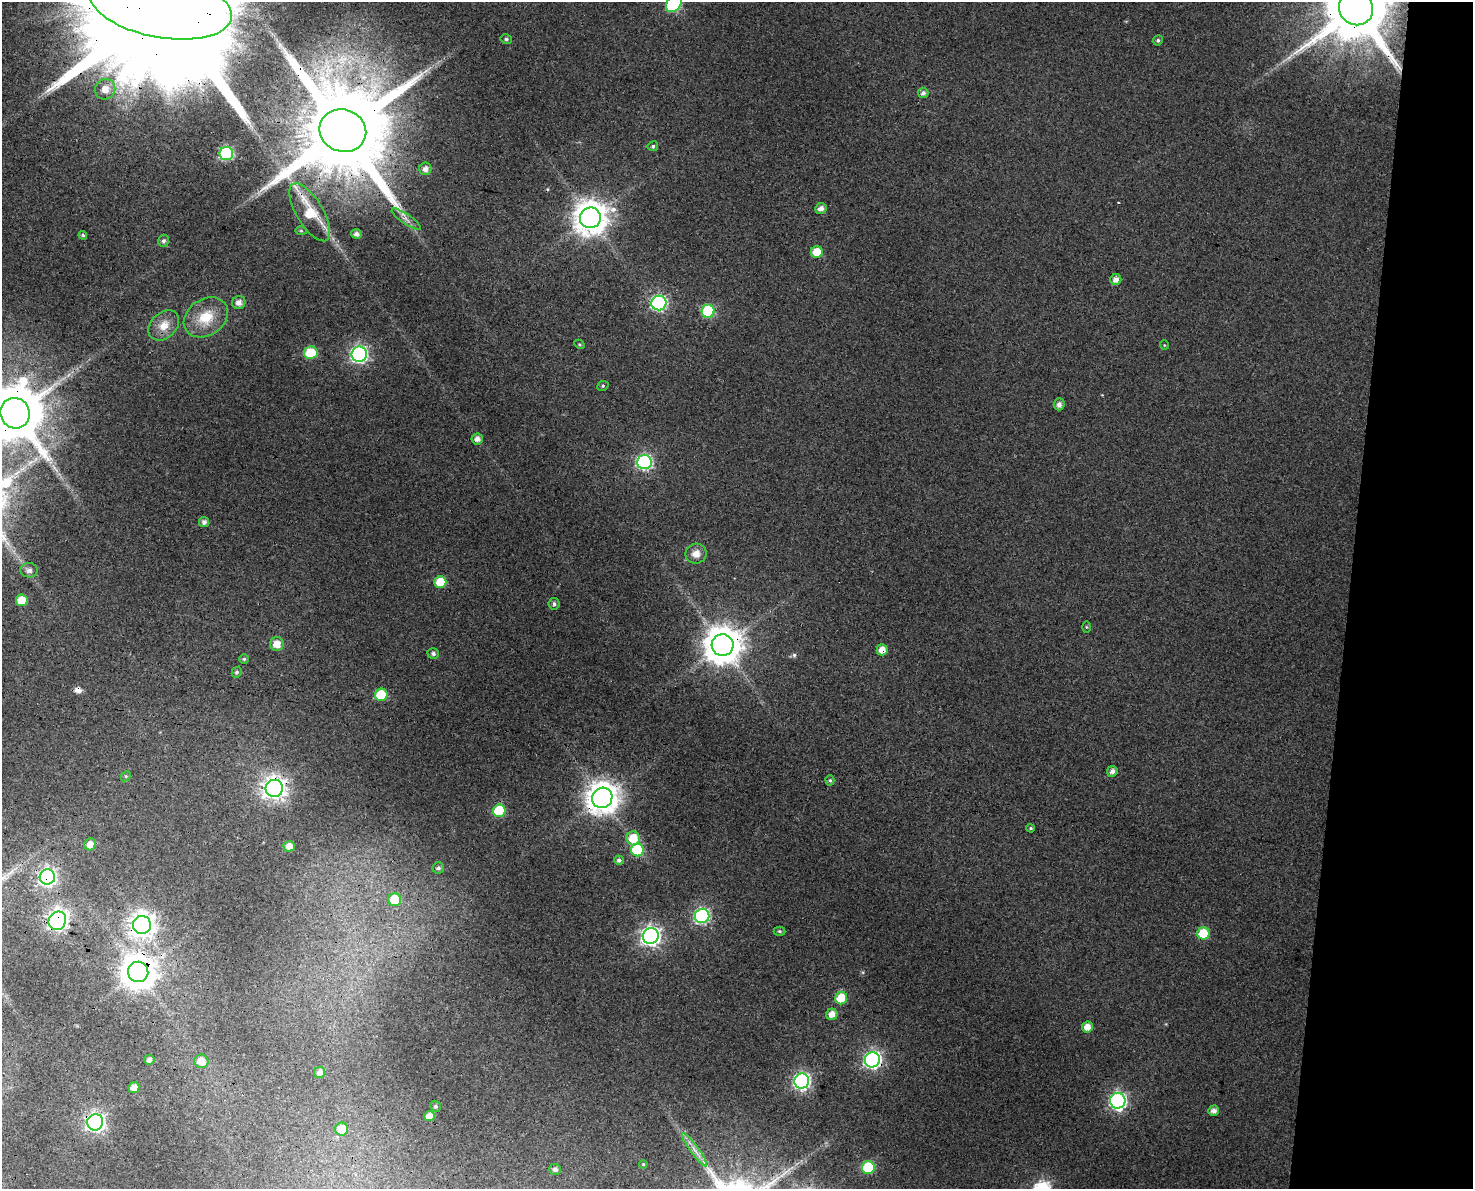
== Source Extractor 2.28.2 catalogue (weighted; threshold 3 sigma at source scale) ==
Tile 6 of 3 x 4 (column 3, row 2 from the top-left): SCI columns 3286-4756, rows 2383-3569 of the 5041 x 4776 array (HDU 1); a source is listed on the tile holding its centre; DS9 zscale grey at full resolution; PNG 1475 x 1191 px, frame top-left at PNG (2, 2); each listed source drawn as its Kron ellipse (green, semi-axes under 4 px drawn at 4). Shown black and unused: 9% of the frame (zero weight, under 3 of 4 exposures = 5% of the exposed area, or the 3 px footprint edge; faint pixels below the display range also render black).
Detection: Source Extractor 2.28.2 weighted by HDU 2 'WHT'; one run over the whole footprint, this tile lists its part. Background 0.0285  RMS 0.0044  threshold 0.0196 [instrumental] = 3 sigma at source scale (4.5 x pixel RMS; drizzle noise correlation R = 1.50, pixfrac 1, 0.0396/0.0396 arcsec/px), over >= 5 px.
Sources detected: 94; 1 too faint to see at this stretch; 1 inside a brighter object's white glare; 2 cosmic-ray / hot-pixel residue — neither listed nor drawn; the other 90 listed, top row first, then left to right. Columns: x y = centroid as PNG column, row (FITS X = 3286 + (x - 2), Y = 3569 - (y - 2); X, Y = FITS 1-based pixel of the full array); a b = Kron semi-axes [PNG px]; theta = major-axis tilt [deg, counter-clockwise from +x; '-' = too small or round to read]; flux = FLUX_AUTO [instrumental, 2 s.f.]
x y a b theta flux
674 4 9 6 49 55
161 5 72 32 -11 63000
1356 8 17 16 - 5300
506 39 6 4 -13 0.87
1158 40 5 4 - 0.78
105 89 10 10 - 5.8
923 93 5 5 - 1.4
343 131 24 21 -20 11000
653 146 5 5 - 0.99
226 153 7 6 - 61
425 169 6 6 - 2.3
821 208 6 5 - 2.5
310 212 33 13 -59 17
590 218 10 10 - 860
406 219 17 5 -34 2.2
301 231 6 4 -2 0.57
356 234 5 5 - 1.8
83 235 4 4 - 0.76
164 241 6 5 - 1.3
817 252 6 5 - 8.3
1116 280 5 5 - 2.8
239 302 7 6 - 2.7
659 303 7 7 - 96
708 311 6 6 - 37
206 317 24 18 34 13
164 325 17 12 44 6.5
579 344 5 3 - 0.5
1164 345 5 3 - 0.34
311 353 7 6 - 19
359 354 7 7 - 140
603 386 6 5 - 0.7
1059 404 6 5 - 1.9
15 413 15 14 - 3700
477 439 5 5 - 2.4
644 462 7 7 - 91
204 522 5 5 - 1.8
696 554 10 10 - 3.8
29 570 8 7 - 1.8
440 582 6 6 - 13
22 600 6 6 - 9.4
554 604 6 5 - 1.2
1086 627 5 3 - 0.47
277 644 7 7 - 4.9
723 645 11 11 - 1100
882 650 5 5 - 4.6
433 653 5 5 - 1.2
244 659 4 4 - 0.65
237 672 5 4 - 0.96
381 695 6 6 - 19
1112 771 5 5 - 2
126 776 5 4 - 0.57
830 780 5 4 - 0.77
274 788 9 8 - 320
602 798 10 10 - 710
499 811 6 6 - 24
1031 828 4 3 - 0.63
633 838 7 6 - 11
90 844 6 6 - 3.3
289 846 5 5 - 3.9
637 850 6 6 - 28
619 860 5 4 - 1.2
438 868 5 5 - 1.2
47 877 7 7 - 170
395 900 6 6 - 14
702 916 7 7 - 90
57 921 9 8 - 220
142 925 9 9 - 390
779 931 6 4 -2 0.68
1203 933 6 6 - 15
651 936 8 8 - 210
138 972 10 10 - 880
841 998 6 6 - 13
832 1014 6 5 - 3.8
1087 1027 5 5 - 4.2
149 1060 5 5 - 1.9
872 1060 8 7 - 140
201 1061 7 6 - 5.6
320 1072 6 5 - 2.3
802 1081 7 7 - 130
134 1087 5 5 - 3.6
1118 1101 8 7 - 130
435 1106 6 5 - 0.89
1214 1111 5 5 - 2.5
429 1116 5 5 - 4.2
95 1122 8 8 - 190
342 1129 6 6 - 8.6
695 1150 20 4 -54 3.2
643 1164 4 3 - 0.48
868 1168 6 6 - 26
555 1169 5 5 - 1.8
Overlapping masked pixels (flux is a lower limit): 15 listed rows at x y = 161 5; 1356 8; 343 131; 310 212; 15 413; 723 645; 882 650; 274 788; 602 798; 47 877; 57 921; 142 925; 138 972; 872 1060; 95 1122
Isophote crosses this tile's border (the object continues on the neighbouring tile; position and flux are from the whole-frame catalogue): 4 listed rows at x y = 674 4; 161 5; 1356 8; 15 413